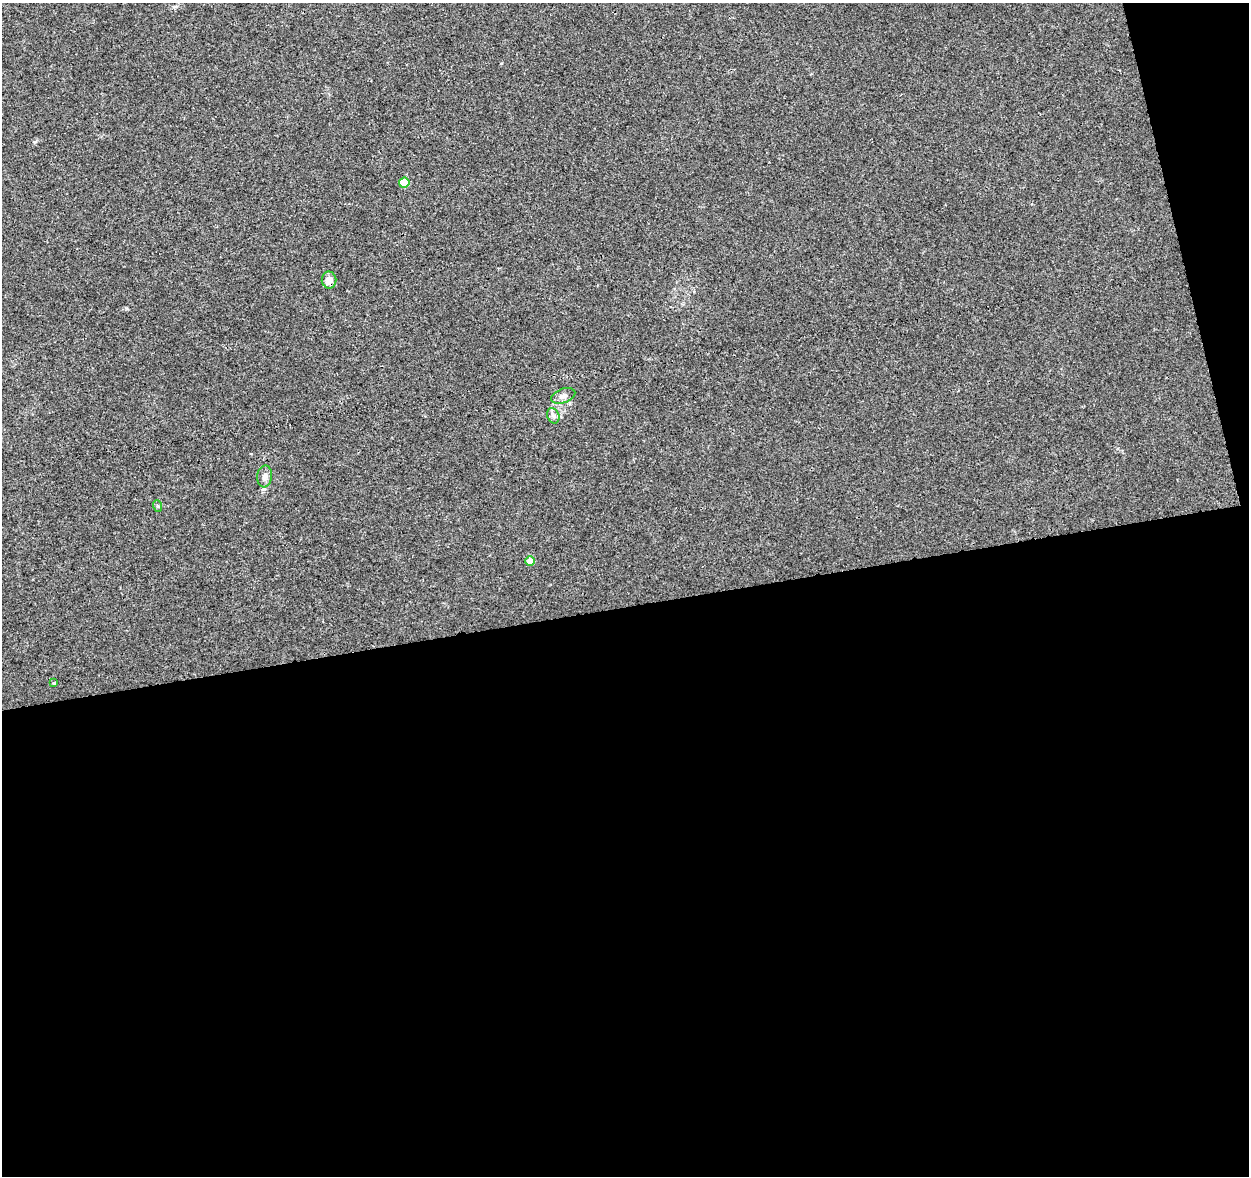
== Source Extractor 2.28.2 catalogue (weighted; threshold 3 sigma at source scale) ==
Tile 16 of 4 x 4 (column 4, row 4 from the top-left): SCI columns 3798-5044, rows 98-1271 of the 5100 x 4843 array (HDU 1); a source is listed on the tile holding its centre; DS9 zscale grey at full resolution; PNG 1251 x 1178 px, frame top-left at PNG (2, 3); each listed source drawn as its Kron ellipse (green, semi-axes under 4 px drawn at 4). Shown black and unused: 51% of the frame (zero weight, under 3 of 4 exposures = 5% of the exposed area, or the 3 px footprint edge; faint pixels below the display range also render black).
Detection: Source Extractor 2.28.2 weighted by HDU 2 'WHT'; one run over the whole footprint, this tile lists its part. Background 0.0053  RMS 0.0027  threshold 0.012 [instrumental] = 3 sigma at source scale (4.5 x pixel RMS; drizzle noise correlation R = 1.50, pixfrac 1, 0.0396/0.0396 arcsec/px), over >= 5 px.
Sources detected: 8; all 8 listed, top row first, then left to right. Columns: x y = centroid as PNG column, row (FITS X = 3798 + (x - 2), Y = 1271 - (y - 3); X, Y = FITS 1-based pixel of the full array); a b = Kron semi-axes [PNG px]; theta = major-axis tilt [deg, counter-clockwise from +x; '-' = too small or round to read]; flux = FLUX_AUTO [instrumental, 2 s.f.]
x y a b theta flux
404 183 5 5 - 6.8
329 280 8 7 - 2.4
563 396 12 7 19 1.3
553 416 8 6 -68 0.77
265 476 11 7 82 1.2
158 506 6 3 -70 0.3
530 561 5 5 - 2.8
54 683 4 3 - 0.24
Overlapping masked pixels (flux is a lower limit): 1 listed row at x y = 329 280